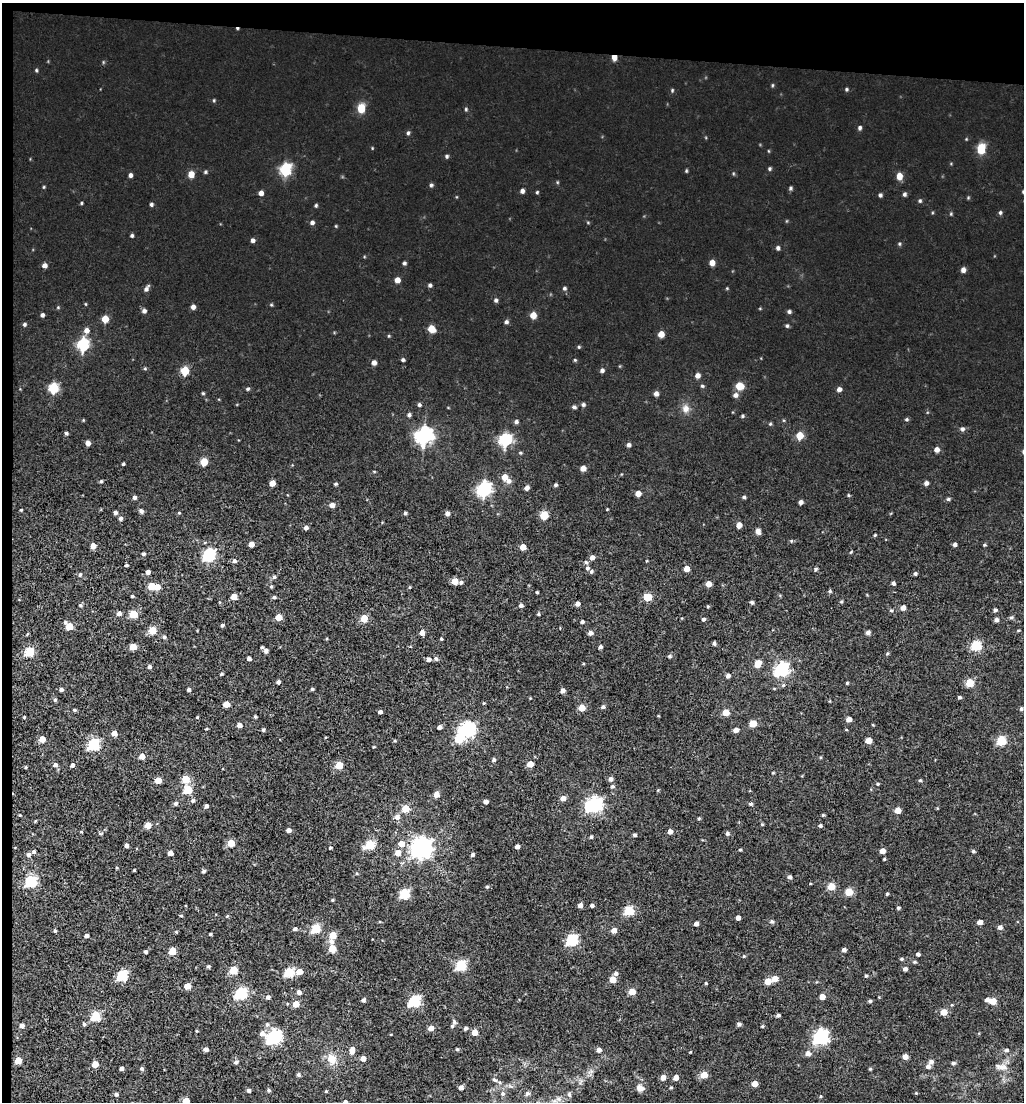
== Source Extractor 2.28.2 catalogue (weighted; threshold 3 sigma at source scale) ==
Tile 1 of 2 x 2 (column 1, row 1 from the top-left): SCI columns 1797-2818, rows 2469-3568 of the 4785 x 4449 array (HDU 1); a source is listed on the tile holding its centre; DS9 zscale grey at full resolution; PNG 1026 x 1104 px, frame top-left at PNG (2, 3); no overlay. Shown black and unused: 5% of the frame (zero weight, under 3 of 5 exposures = <1% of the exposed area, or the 3 px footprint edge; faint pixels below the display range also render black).
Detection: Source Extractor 2.28.2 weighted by HDU 2 'WHT'; one run over the whole footprint, this tile lists its part. Background 0.00293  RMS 0.0025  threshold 0.0111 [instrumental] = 3 sigma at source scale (4.5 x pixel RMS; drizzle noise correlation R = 1.50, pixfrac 1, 0.0396/0.0396 arcsec/px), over >= 5 px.
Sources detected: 423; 1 cosmic-ray / hot-pixel residue — not listed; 5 inside a brighter listed object's ellipse — not listed separately; the other 417 listed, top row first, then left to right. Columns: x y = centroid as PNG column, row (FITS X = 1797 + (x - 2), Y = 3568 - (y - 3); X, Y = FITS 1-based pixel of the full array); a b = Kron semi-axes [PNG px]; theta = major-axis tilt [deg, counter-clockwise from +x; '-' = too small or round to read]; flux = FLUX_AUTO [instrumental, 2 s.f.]
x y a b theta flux
614 57 5 4 - 1.9
36 70 4 4 - 0.26
772 85 5 3 - 0.23
846 89 5 4 - 0.28
672 90 4 4 - 0.26
361 108 6 5 - 6.7
466 109 5 4 - 0.27
860 128 5 5 - 0.48
408 133 5 4 - 0.38
981 148 6 5 - 9.6
447 156 5 4 - 0.4
285 169 6 6 - 21
769 169 5 4 - 0.34
686 171 5 4 - 0.25
205 172 5 4 - 0.31
191 174 5 5 - 2.8
130 175 5 4 - 0.68
899 176 6 5 - 2.7
431 185 4 4 - 0.39
44 187 5 3 - 0.22
790 188 5 4 - 0.36
522 191 5 4 - 0.77
537 192 4 3 - 0.25
1023 192 5 4 - 0.31
261 193 5 4 - 1.1
904 194 5 5 - 0.49
880 195 5 4 - 0.41
920 201 5 4 - 0.32
81 203 4 3 - 0.25
151 204 4 4 - 0.45
316 205 5 4 - 0.31
1000 213 5 4 - 0.39
312 222 5 5 - 0.62
132 235 4 4 - 0.4
253 240 5 4 - 0.72
899 244 5 3 - 0.26
778 248 5 4 - 0.52
404 263 5 4 - 0.42
712 263 5 5 - 1.7
45 265 5 5 - 1.1
963 270 5 5 - 1
397 280 5 5 - 1.6
430 285 4 4 - 0.52
564 288 5 5 - 0.41
146 289 8 5 57 0.77
496 300 5 5 - 0.46
271 305 5 3 - 0.25
193 307 5 5 - 0.9
144 311 5 5 - 0.72
789 312 5 5 - 0.48
42 315 4 4 - 0.63
533 315 5 5 - 2.6
105 319 5 5 - 3.6
506 322 5 5 - 0.58
25 324 5 4 - 0.41
787 326 5 4 - 0.35
431 329 6 5 - 3.1
86 330 6 6 - 1.3
661 334 5 5 - 2.3
83 345 7 6 - 23
579 347 4 4 - 0.24
403 360 4 4 - 0.42
575 360 4 4 - 0.25
374 363 5 5 - 1
145 369 5 3 - 0.27
602 370 5 5 - 0.6
185 371 5 5 - 6.8
697 375 5 5 - 1.2
702 386 5 4 - 0.32
740 386 7 6 - 4
54 388 6 5 - 14
248 389 5 4 - 0.35
839 389 5 4 - 0.99
203 393 4 4 - 0.26
656 394 5 5 - 0.93
735 395 7 6 - 0.89
583 404 5 5 - 0.51
419 405 4 4 - 0.47
574 407 5 4 - 0.51
686 408 11 10 - 1.6
409 415 5 5 - 0.48
743 416 5 3 - 0.28
906 419 5 4 - 0.35
516 422 5 5 - 0.56
770 424 5 3 - 0.26
962 429 6 6 - 0.62
66 433 5 4 - 0.41
800 435 5 5 - 4.3
424 436 8 7 - 82
505 440 6 6 - 30
88 443 5 5 - 1.3
629 445 5 4 - 0.68
937 450 5 5 - 1.3
204 462 5 5 - 4.8
123 464 3 3 - 0.3
583 468 5 4 - 1.6
374 471 5 3 - 0.19
505 477 6 6 - 2.3
101 481 5 4 - 0.36
272 483 5 4 - 2
926 483 5 5 - 0.79
335 484 4 3 - 0.35
555 485 4 4 - 0.41
527 488 5 4 - 1
484 489 7 6 - 47
638 493 4 4 - 2
848 495 4 4 - 0.25
134 497 4 4 - 0.59
744 497 4 4 - 0.43
948 499 5 4 - 0.39
801 502 4 4 - 0.79
332 505 5 5 - 1.3
607 509 3 2 - 0.18
21 510 3 3 - 0.28
141 511 5 5 - 0.73
115 512 4 4 - 0.62
179 513 5 3 - 0.2
405 513 4 4 - 0.37
447 513 5 4 - 0.96
544 515 5 5 - 7.8
121 518 5 5 - 0.61
739 525 5 4 - 2
306 527 5 4 - 0.76
758 531 6 5 - 1.3
875 535 4 3 - 0.25
791 541 5 4 - 0.29
251 544 4 4 - 1.7
955 545 4 4 - 0.7
984 545 4 4 - 0.26
93 546 5 4 - 1.5
523 547 5 4 - 2.2
851 552 5 3 - 0.22
143 554 4 4 - 0.43
209 555 6 6 - 32
592 557 6 5 - 0.98
234 561 5 5 - 0.67
126 565 4 3 - 0.33
587 568 7 6 - 0.67
686 569 4 4 - 2.3
816 569 5 4 - 0.36
148 572 4 4 - 0.98
915 574 5 4 - 0.44
80 575 6 4 63 0.34
274 577 5 5 - 0.47
455 581 5 5 - 2.8
461 582 5 4 - 0.56
893 583 5 4 - 0.58
708 584 5 4 - 2.5
152 586 5 5 - 4.5
271 586 5 4 - 0.32
157 587 5 5 - 2.4
410 587 5 3 - 0.23
830 591 5 4 - 0.33
537 592 3 3 - 0.26
132 596 3 3 - 0.28
234 597 5 4 - 3.3
274 597 5 4 - 0.37
647 597 5 5 - 7
752 602 5 4 - 0.48
841 602 5 4 - 0.32
577 604 4 4 - 1.2
80 605 5 4 - 0.37
521 605 5 5 - 0.75
708 606 4 4 - 0.26
903 608 5 4 - 1.5
891 610 5 4 - 0.31
995 610 5 5 - 0.53
119 613 5 5 - 0.94
133 614 5 5 - 7.6
538 614 4 4 - 0.31
279 617 5 4 - 4.2
1011 617 6 4 26 0.38
364 618 5 5 - 6
703 619 5 5 - 0.52
996 620 5 4 - 0.74
582 622 4 4 - 0.47
222 625 4 3 - 0.47
69 626 6 5 - 5.6
152 630 5 5 - 5.6
1018 631 5 3 - 0.22
868 632 5 5 - 0.83
422 633 5 4 - 1.5
590 633 5 5 - 0.98
27 634 5 3 - 0.22
164 637 5 5 - 0.5
441 639 4 3 - 0.28
714 643 4 3 - 0.6
976 646 5 5 - 14
133 647 5 4 - 4.2
262 647 4 3 - 0.34
600 647 4 4 - 0.64
266 651 5 4 - 0.8
30 652 5 5 - 13
887 654 5 4 - 0.31
669 656 6 4 1 0.42
436 658 6 5 - 0.59
249 659 4 3 - 0.68
429 659 5 4 - 0.83
758 664 7 5 61 3.8
149 667 4 4 - 0.71
782 669 7 6 - 47
221 674 4 3 - 0.35
728 676 5 5 - 0.79
278 682 4 4 - 0.59
847 683 4 4 - 0.24
969 683 5 5 - 8.4
61 689 4 4 - 0.63
312 689 4 3 - 0.39
189 690 4 4 - 0.57
563 691 5 4 - 1
959 697 5 4 - 0.4
530 698 4 3 - 0.2
55 700 5 4 - 0.39
830 701 5 3 - 0.19
484 703 4 4 - 0.24
226 704 5 4 - 2.9
603 707 5 5 - 0.51
582 708 5 5 - 3.7
1021 709 5 4 - 0.38
74 710 4 3 - 0.4
380 712 4 4 - 0.63
726 712 5 5 - 3.6
24 717 3 2 - 0.23
197 717 4 3 - 0.23
255 717 4 4 - 0.39
849 719 5 4 - 1.5
753 724 5 5 - 4.4
239 725 5 4 - 1.3
873 725 4 3 - 0.18
439 727 5 4 - 0.82
206 729 4 3 - 0.19
263 730 4 4 - 0.42
467 730 7 6 - 68
736 730 5 4 - 1.5
114 733 5 4 - 1.8
42 739 5 4 - 3.4
459 739 6 6 - 8.8
868 740 5 4 - 2.9
1001 741 5 5 - 12
94 744 6 5 - 21
142 756 4 4 - 2.6
494 760 5 4 - 0.54
530 764 5 4 - 2.9
55 765 5 5 - 0.79
72 765 5 4 - 0.68
339 765 5 5 - 5.8
26 767 5 3 - 0.23
186 779 5 5 - 6.4
611 779 6 5 - 0.81
158 780 5 4 - 3.2
920 780 4 4 - 0.33
877 784 4 4 - 0.25
612 786 5 5 - 0.45
188 790 5 5 - 9.7
658 790 5 3 - 0.21
436 795 5 5 - 1.9
563 798 5 5 - 1.6
193 801 5 5 - 0.54
486 802 4 4 - 1.1
176 803 5 5 - 0.59
751 804 5 4 - 0.42
594 805 7 6 - 70
206 806 4 4 - 0.77
406 808 5 5 - 6.1
898 810 5 4 - 2.6
20 815 3 3 - 0.24
823 815 4 4 - 0.28
397 817 7 6 - 1.2
699 818 4 4 - 0.3
35 821 3 3 - 0.21
762 824 4 4 - 0.24
148 825 5 4 - 3.5
820 826 4 4 - 0.47
289 830 4 4 - 1.1
670 831 5 4 - 1.1
81 832 5 3 - 0.2
100 833 7 3 8 0.34
727 833 5 5 - 0.52
634 835 4 4 - 0.39
591 837 4 3 - 0.39
231 843 5 5 - 4.9
401 844 6 6 - 2.6
126 845 4 4 - 0.72
370 845 6 5 - 12
517 846 4 4 - 0.91
330 848 4 3 - 0.26
422 848 8 7 - 170
740 850 4 3 - 0.25
882 851 5 4 - 1.9
973 851 5 4 - 0.39
34 852 4 4 - 0.48
170 853 4 4 - 1.3
398 853 6 5 - 2
29 855 5 5 - 0.67
472 855 4 4 - 0.59
884 859 4 3 - 0.24
117 868 3 3 - 0.23
134 870 3 3 - 0.25
203 871 4 4 - 0.47
357 874 5 3 - 0.25
790 877 5 5 - 0.61
31 881 6 5 - 24
831 886 5 5 - 5.3
487 887 4 4 - 0.32
849 892 5 5 - 5.5
405 894 6 5 - 15
887 894 4 3 - 0.33
332 900 4 3 - 0.25
580 905 4 4 - 1.2
592 905 4 4 - 0.54
898 908 4 4 - 0.36
629 911 5 5 - 13
181 915 4 3 - 0.3
227 916 5 4 - 0.26
738 917 4 4 - 1.1
772 921 5 5 - 0.54
980 922 4 4 - 1.5
696 924 4 4 - 1
1000 927 5 5 - 0.9
295 929 5 4 - 0.61
316 929 5 5 - 12
614 930 5 4 - 1.8
55 931 5 4 - 0.35
176 932 5 4 - 0.27
210 934 3 3 - 0.31
333 935 5 5 - 3.9
86 936 4 4 - 0.89
572 940 6 5 - 22
331 941 7 7 - 1
332 948 5 5 - 5.3
844 950 4 4 - 0.76
172 951 5 5 - 4.6
145 952 4 3 - 0.49
918 954 4 4 - 0.6
744 956 4 4 - 0.27
901 959 5 4 - 0.39
914 962 6 4 -19 0.36
461 965 6 5 - 17
208 966 4 4 - 0.35
905 969 4 4 - 0.71
233 970 5 5 - 7.9
289 972 6 5 - 14
299 972 5 5 - 2.4
616 973 6 5 - 0.66
122 976 6 5 - 21
866 976 4 4 - 0.3
613 979 5 5 - 3.3
775 979 6 5 - 2.2
768 981 5 5 - 3.3
706 983 4 3 - 0.27
187 986 5 4 - 3.2
299 992 5 5 - 1
632 992 5 4 - 3.6
241 993 6 5 - 25
268 997 5 5 - 0.78
822 997 5 4 - 2.1
363 1000 4 4 - 0.65
987 1000 5 4 - 0.93
415 1001 6 5 - 25
870 1001 5 4 - 0.43
993 1001 5 5 - 3.5
296 1004 5 4 - 3.3
944 1012 5 5 - 2.9
778 1015 4 3 - 0.57
96 1016 5 5 - 15
454 1021 7 5 -76 0.46
84 1024 5 4 - 0.46
267 1024 7 6 - 0.74
739 1024 5 4 - 0.67
22 1026 5 4 - 1.3
762 1026 4 4 - 0.26
431 1028 5 5 - 1.8
466 1028 5 4 - 0.64
196 1031 5 3 - 0.22
474 1032 5 5 - 2.5
262 1034 8 6 -25 1.3
274 1037 7 6 - 56
821 1037 7 6 - 53
206 1049 4 4 - 0.88
457 1049 5 4 - 0.31
352 1050 9 5 86 1.8
599 1050 5 4 - 1.2
1006 1050 6 5 - 0.58
690 1052 3 3 - 0.17
808 1053 6 5 - 1.4
905 1057 4 4 - 2.2
332 1059 15 12 -72 3.3
363 1059 4 4 - 1.8
18 1060 5 4 - 4.4
236 1062 6 4 35 0.61
931 1062 6 5 - 0.9
953 1063 6 4 10 0.46
95 1064 5 5 - 3.1
1001 1067 19 8 -9 2
121 1068 4 4 - 0.86
142 1069 5 5 - 0.5
870 1069 4 4 - 0.28
298 1075 5 5 - 0.52
704 1075 5 4 - 4.5
663 1078 5 5 - 1.6
676 1078 5 4 - 1.8
494 1080 8 5 -42 0.53
754 1084 5 4 - 2.1
461 1087 4 4 - 1.1
640 1088 10 8 -24 1.4
671 1088 4 3 - 0.29
248 1090 4 4 - 0.77
268 1090 5 5 - 0.45
326 1091 4 3 - 0.26
527 1093 6 6 - 0.67
916 1093 4 4 - 0.21
116 1094 5 4 - 0.61
503 1094 6 6 - 0.71
569 1094 8 5 -75 0.52
820 1096 5 3 - 0.23
186 1100 5 4 - 3
345 1102 4 4 - 1.3
Overlapping masked pixels (flux is a lower limit): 1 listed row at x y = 614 57
Isophote crosses this tile's border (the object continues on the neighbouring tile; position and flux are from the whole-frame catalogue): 3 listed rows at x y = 1023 192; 186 1100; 345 1102